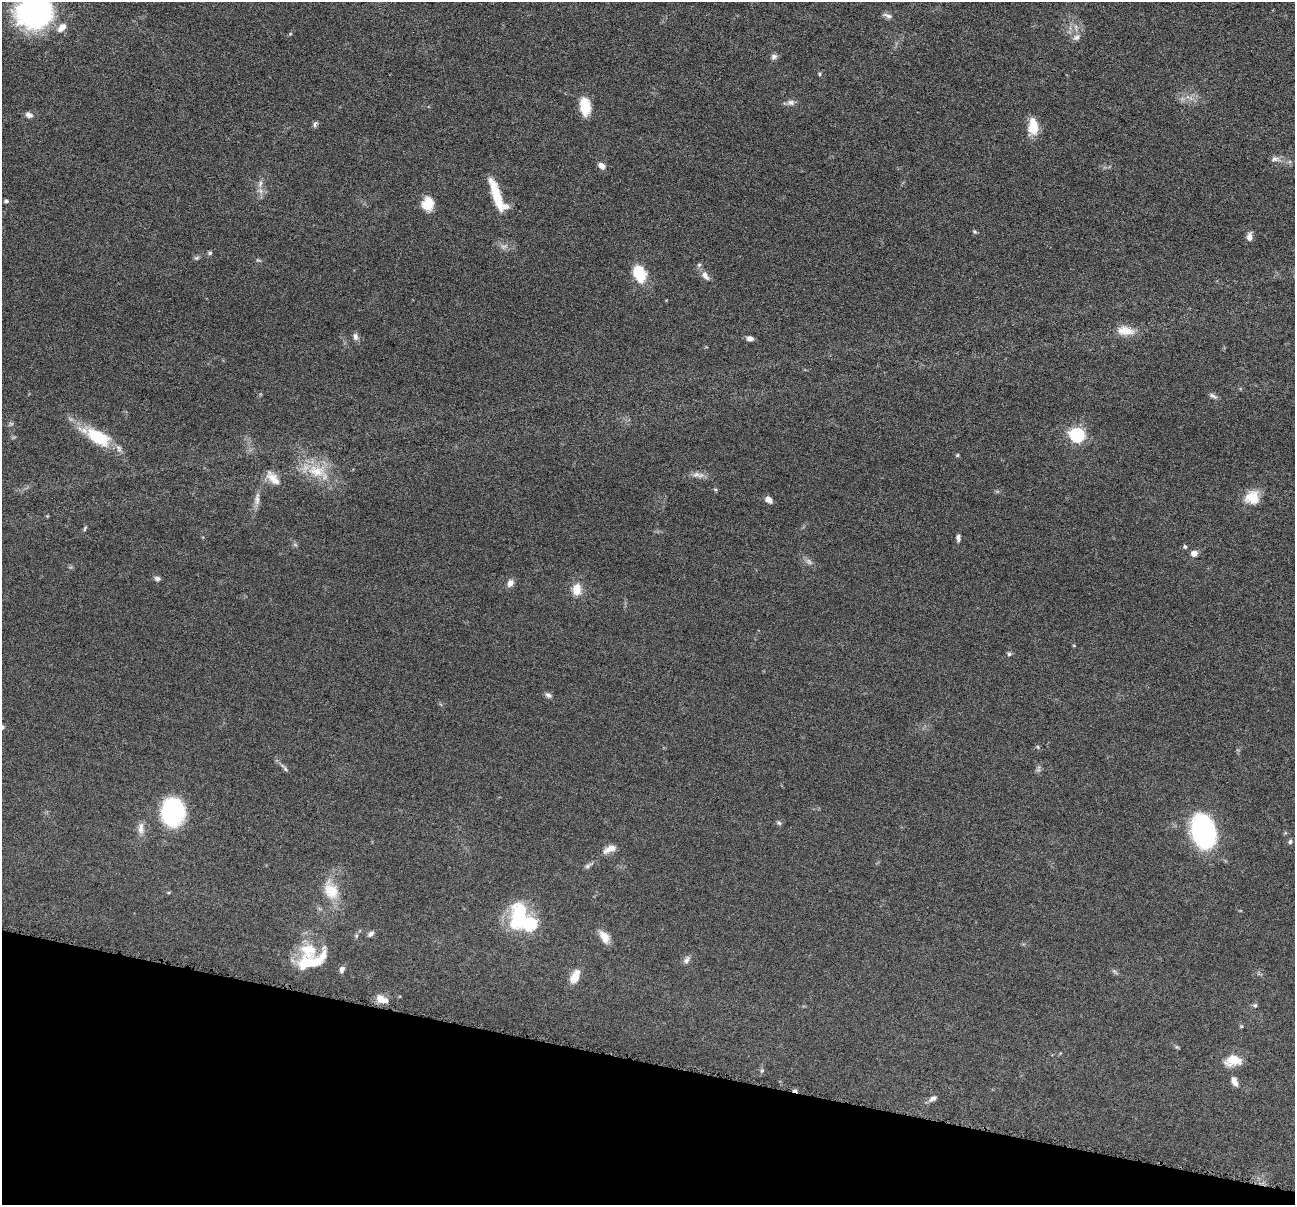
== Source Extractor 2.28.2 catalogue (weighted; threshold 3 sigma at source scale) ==
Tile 15 of 4 x 4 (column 3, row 4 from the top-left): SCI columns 2590-3882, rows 254-1456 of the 5180 x 5196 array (HDU 1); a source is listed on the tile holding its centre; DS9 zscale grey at full resolution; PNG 1297 x 1207 px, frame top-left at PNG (2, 2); no overlay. Shown black and unused: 12% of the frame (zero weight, under 4 of 8 exposures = <1% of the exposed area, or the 3 px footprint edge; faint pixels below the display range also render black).
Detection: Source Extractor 2.28.2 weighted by HDU 2 'WHT'; one run over the whole footprint, this tile lists its part. Background 0.0365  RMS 0.0033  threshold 0.0134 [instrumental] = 3 sigma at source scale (4.09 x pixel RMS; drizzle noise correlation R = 1.36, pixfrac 0.8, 0.05/0.05 arcsec/px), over >= 5 px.
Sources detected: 90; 4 too faint to see at this stretch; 1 cosmic-ray / hot-pixel residue — not listed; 7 inside a brighter listed object's ellipse — not listed separately; the other 78 listed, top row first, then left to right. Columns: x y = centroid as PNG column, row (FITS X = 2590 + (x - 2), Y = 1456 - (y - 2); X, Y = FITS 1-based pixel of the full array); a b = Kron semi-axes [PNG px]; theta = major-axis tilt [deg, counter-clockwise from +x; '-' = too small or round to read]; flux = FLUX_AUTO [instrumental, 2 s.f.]
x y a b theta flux
35 12 36 31 8 61
887 15 15 5 -17 1.1
290 34 5 4 - 0.33
1077 37 10 8 33 1.5
774 57 8 7 - 1.1
820 74 5 4 - 0.37
791 103 11 7 0 1.3
585 107 16 10 -84 8.3
29 115 10 6 -24 1.3
315 124 9 5 67 0.7
1033 127 19 11 -87 5.8
1275 159 13 7 -3 1.5
602 166 9 6 -35 1.7
260 183 12 7 78 1.7
497 199 55 12 -73 9.8
6 201 5 5 - 0.57
428 204 15 12 83 5.9
975 231 6 5 - 0.49
1249 237 11 7 83 1.5
210 253 5 5 - 0.61
197 258 7 5 20 0.61
259 260 9 3 -11 0.42
639 273 20 13 -68 9.5
705 276 14 8 -57 1.9
1125 331 24 12 -6 4.8
355 337 9 6 -82 1.2
750 338 7 5 -13 1.4
1213 396 12 5 -29 0.99
1077 435 7 6 - 61
98 437 35 17 -32 14
957 455 5 4 - 0.37
317 471 31 18 -8 10
698 475 19 7 -7 2
273 478 22 10 -46 4
715 489 6 4 -19 0.37
1252 497 18 17 - 5.7
257 499 20 7 83 2.1
769 500 9 6 -41 1.6
47 516 5 3 - 0.25
85 528 8 4 64 0.46
958 538 9 5 -88 0.95
295 545 7 4 -2 0.5
1185 547 5 5 - 0.55
1194 554 7 6 - 1.9
157 579 7 6 - 0.88
510 583 9 7 67 1.8
577 589 13 10 -86 4.7
1074 646 5 3 - 0.26
1009 654 6 5 - 0.58
548 695 10 6 -31 0.89
1038 747 5 4 - 0.41
285 769 9 5 -54 0.7
173 812 23 20 84 35
779 823 7 6 - 0.61
141 828 18 8 -87 2.3
1204 832 25 17 -75 74
1290 842 7 5 62 0.63
610 849 15 7 27 3
588 865 13 5 31 0.94
331 890 30 19 -66 8.6
169 892 5 3 - 0.31
519 915 33 18 80 21
530 924 7 7 - 31
371 934 9 6 40 0.92
356 936 6 5 - 0.5
604 937 16 9 -57 3.3
687 960 12 7 54 1.2
311 961 44 18 22 12
342 969 8 6 63 1.2
575 977 13 8 62 5.1
380 999 13 10 -62 2.5
1255 1005 6 6 - 0.62
1241 1026 5 4 - 0.38
1177 1047 7 4 -43 0.42
1233 1060 20 14 7 5.7
762 1070 7 5 90 0.64
1234 1081 12 7 -64 1.9
933 1098 11 6 29 1.3
Isophote crosses this tile's border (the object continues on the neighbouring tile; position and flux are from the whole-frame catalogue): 1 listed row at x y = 35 12